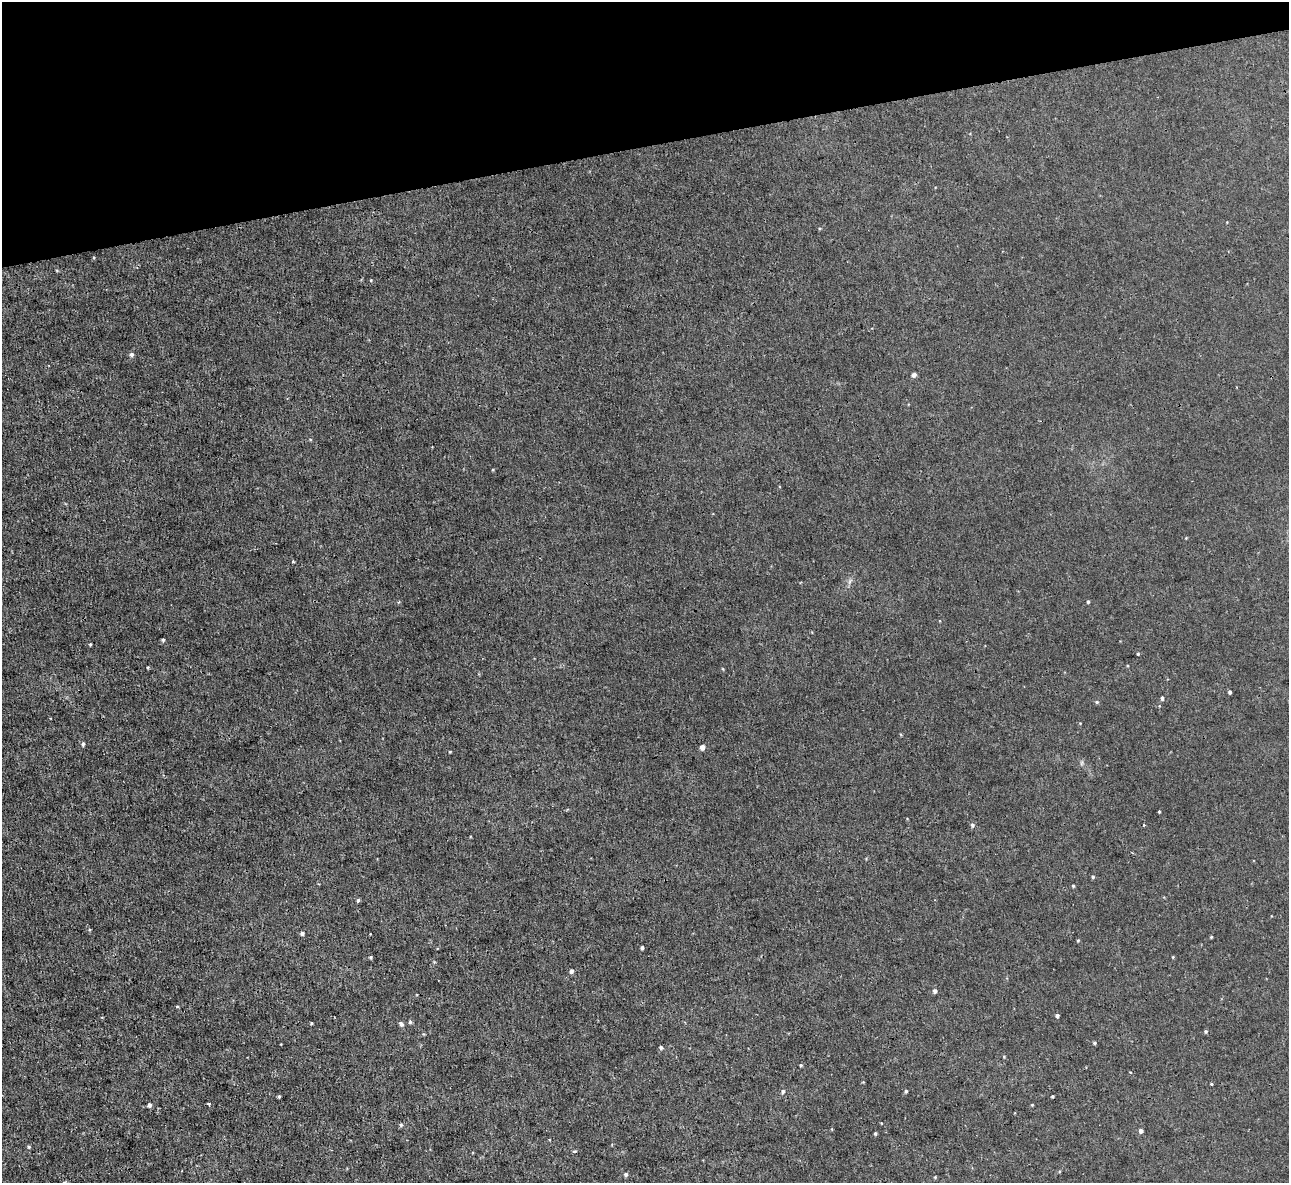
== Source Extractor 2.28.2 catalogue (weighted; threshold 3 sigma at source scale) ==
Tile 3 of 4 x 4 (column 3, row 1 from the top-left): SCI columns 2574-3860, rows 3688-4868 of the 5146 x 5131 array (HDU 1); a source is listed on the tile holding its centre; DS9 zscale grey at full resolution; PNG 1291 x 1185 px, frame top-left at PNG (2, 2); no overlay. Shown black and unused: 12% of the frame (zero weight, under 3 of 4 exposures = <1% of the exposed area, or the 3 px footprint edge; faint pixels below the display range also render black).
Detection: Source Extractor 2.28.2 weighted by HDU 2 'WHT'; one run over the whole footprint, this tile lists its part. Background 0.00342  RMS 0.0017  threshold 0.00747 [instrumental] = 3 sigma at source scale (4.5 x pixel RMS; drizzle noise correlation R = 1.50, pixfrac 1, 0.05/0.05 arcsec/px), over >= 5 px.
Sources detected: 60; all 60 listed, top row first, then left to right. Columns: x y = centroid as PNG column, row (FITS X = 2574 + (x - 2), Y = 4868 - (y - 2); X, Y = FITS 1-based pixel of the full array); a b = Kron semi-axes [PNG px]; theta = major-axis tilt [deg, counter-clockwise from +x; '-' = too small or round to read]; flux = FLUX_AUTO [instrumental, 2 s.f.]
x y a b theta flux
93 257 4 3 - 0.16
371 280 4 3 - 0.13
131 354 5 5 - 0.46
914 375 6 5 - 0.4
1186 538 3 3 - 0.12
293 562 5 3 - 0.15
850 581 9 4 71 0.37
1088 602 4 3 - 0.25
163 640 4 4 - 0.23
90 644 4 3 - 0.18
1138 654 4 3 - 0.17
148 667 4 3 - 0.14
723 669 5 3 - 0.14
1230 692 4 3 - 0.29
1162 698 5 3 - 0.35
1097 702 6 4 -1 0.24
83 744 5 4 - 0.34
702 747 5 4 - 0.96
450 752 3 3 - 0.15
1082 763 7 4 89 0.27
1159 811 3 2 - 0.17
972 825 6 5 - 0.37
1144 825 3 3 - 0.18
1093 877 4 4 - 0.24
1073 886 4 4 - 0.19
358 900 4 3 - 0.31
302 933 4 4 - 0.39
1211 937 5 3 - 0.14
1078 941 4 3 - 0.17
642 948 4 3 - 0.31
371 957 4 3 - 0.23
1173 957 4 3 - 0.14
571 971 5 4 - 0.4
935 991 5 5 - 0.45
177 1006 4 3 - 0.17
1057 1016 4 3 - 0.39
311 1023 3 3 - 0.2
401 1024 7 5 -59 0.41
1206 1031 5 4 - 0.22
1094 1043 4 3 - 0.22
661 1047 5 4 - 0.32
1004 1056 5 3 - 0.12
801 1065 4 3 - 0.19
1130 1072 3 2 - 0.15
1212 1084 3 3 - 0.33
783 1091 6 5 - 0.32
906 1091 4 4 - 0.26
279 1096 4 3 - 0.2
1052 1096 3 3 - 0.2
209 1104 4 3 - 0.32
149 1105 5 5 - 0.52
1032 1105 3 3 - 0.14
401 1125 6 4 69 0.26
1141 1131 4 4 - 0.51
875 1133 3 3 - 0.23
29 1147 5 4 - 0.21
574 1151 6 3 7 0.19
626 1174 5 5 - 0.31
935 1177 4 3 - 0.15
64 1182 3 3 - 0.24
Isophote crosses this tile's border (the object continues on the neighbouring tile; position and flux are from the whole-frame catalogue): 1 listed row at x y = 64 1182